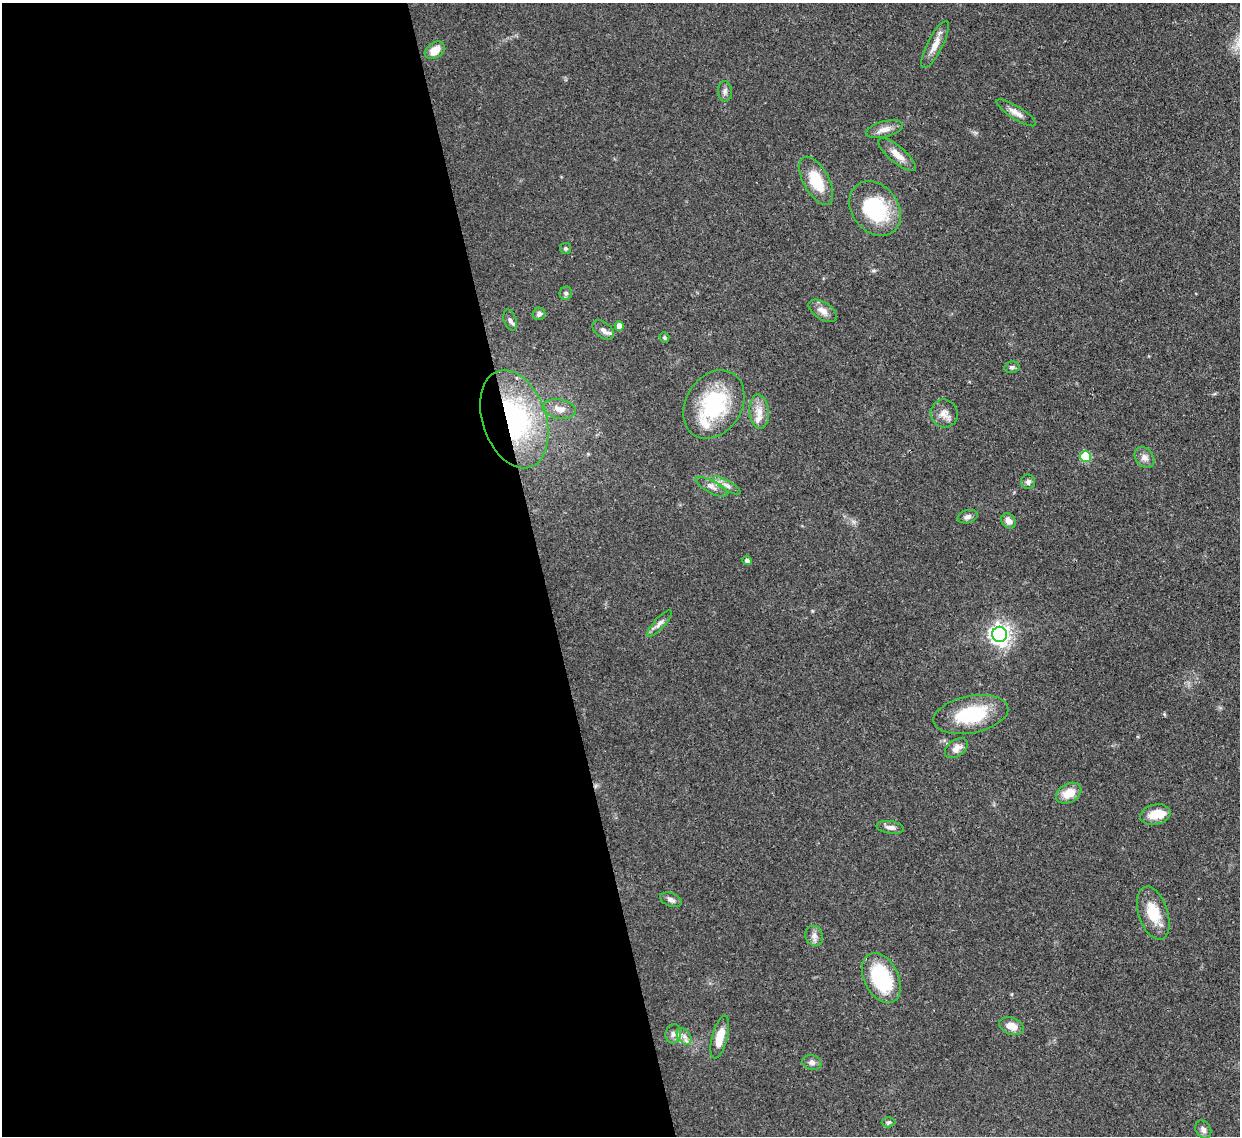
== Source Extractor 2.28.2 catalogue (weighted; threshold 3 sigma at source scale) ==
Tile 9 of 4 x 4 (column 1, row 3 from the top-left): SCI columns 77-1314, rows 1353-2486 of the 5102 x 5088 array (HDU 1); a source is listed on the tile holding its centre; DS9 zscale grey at full resolution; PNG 1242 x 1138 px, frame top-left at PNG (2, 3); each listed source drawn as its Kron ellipse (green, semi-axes under 4 px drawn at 4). Shown black and unused: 44% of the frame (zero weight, under 3 of 4 exposures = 9% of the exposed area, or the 3 px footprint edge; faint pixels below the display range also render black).
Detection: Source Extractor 2.28.2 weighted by HDU 2 'WHT'; one run over the whole footprint, this tile lists its part. Background 0.115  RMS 0.0049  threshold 0.022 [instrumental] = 3 sigma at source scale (4.5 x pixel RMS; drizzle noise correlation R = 1.50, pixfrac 1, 0.05/0.05 arcsec/px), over >= 5 px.
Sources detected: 52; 1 inside a brighter object's white glare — neither listed nor drawn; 3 inside a brighter listed object's ellipse — not listed separately; the other 48 listed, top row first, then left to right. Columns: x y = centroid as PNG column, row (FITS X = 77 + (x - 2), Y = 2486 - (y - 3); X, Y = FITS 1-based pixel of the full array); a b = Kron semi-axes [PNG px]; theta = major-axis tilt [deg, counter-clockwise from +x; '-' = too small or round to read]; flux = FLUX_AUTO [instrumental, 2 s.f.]
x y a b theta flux
935 45 26 7 63 5.7
435 50 11 7 33 7.1
725 91 10 7 -87 1.9
1016 113 23 6 -32 3.5
884 129 19 8 15 4
897 155 24 8 -40 5.3
816 181 27 12 -61 17
875 209 30 23 -51 35
566 249 5 5 - 0.77
566 293 7 6 - 1.3
823 311 16 8 -33 4
539 314 6 6 - 1.4
510 320 11 6 -72 1.5
619 326 5 4 - 5.5
603 330 12 7 -39 2.7
664 338 5 5 - 0.7
1012 367 7 5 11 1.1
714 404 36 28 58 42
559 409 17 9 -11 4.8
759 412 17 9 -85 5.4
944 413 14 13 - 4.3
514 419 51 32 -71 82
1085 457 5 5 - 23
1145 457 11 8 -51 2.8
1028 482 7 7 - 1.6
727 485 16 5 -31 2.4
712 487 18 6 -27 2.8
968 517 10 6 15 1.9
1008 521 8 6 -51 3.4
747 561 5 4 - 1.6
660 623 17 5 48 2.4
1000 634 8 7 - 300
971 714 38 18 11 27
956 748 13 8 35 3.7
1069 793 13 9 28 7.8
1155 815 15 10 13 7.9
890 827 14 6 -9 2.4
671 900 11 6 -21 2
1153 913 27 14 -72 13
814 936 10 9 - 2.6
881 978 27 17 -63 39
1011 1026 13 8 -20 5.4
673 1034 9 7 75 2.2
684 1036 9 6 -54 2.3
720 1037 22 7 75 9.1
812 1063 10 7 -13 1.9
889 1122 7 5 2 0.87
1203 1130 10 7 -59 2
Overlapping masked pixels (flux is a lower limit): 1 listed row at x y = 514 419